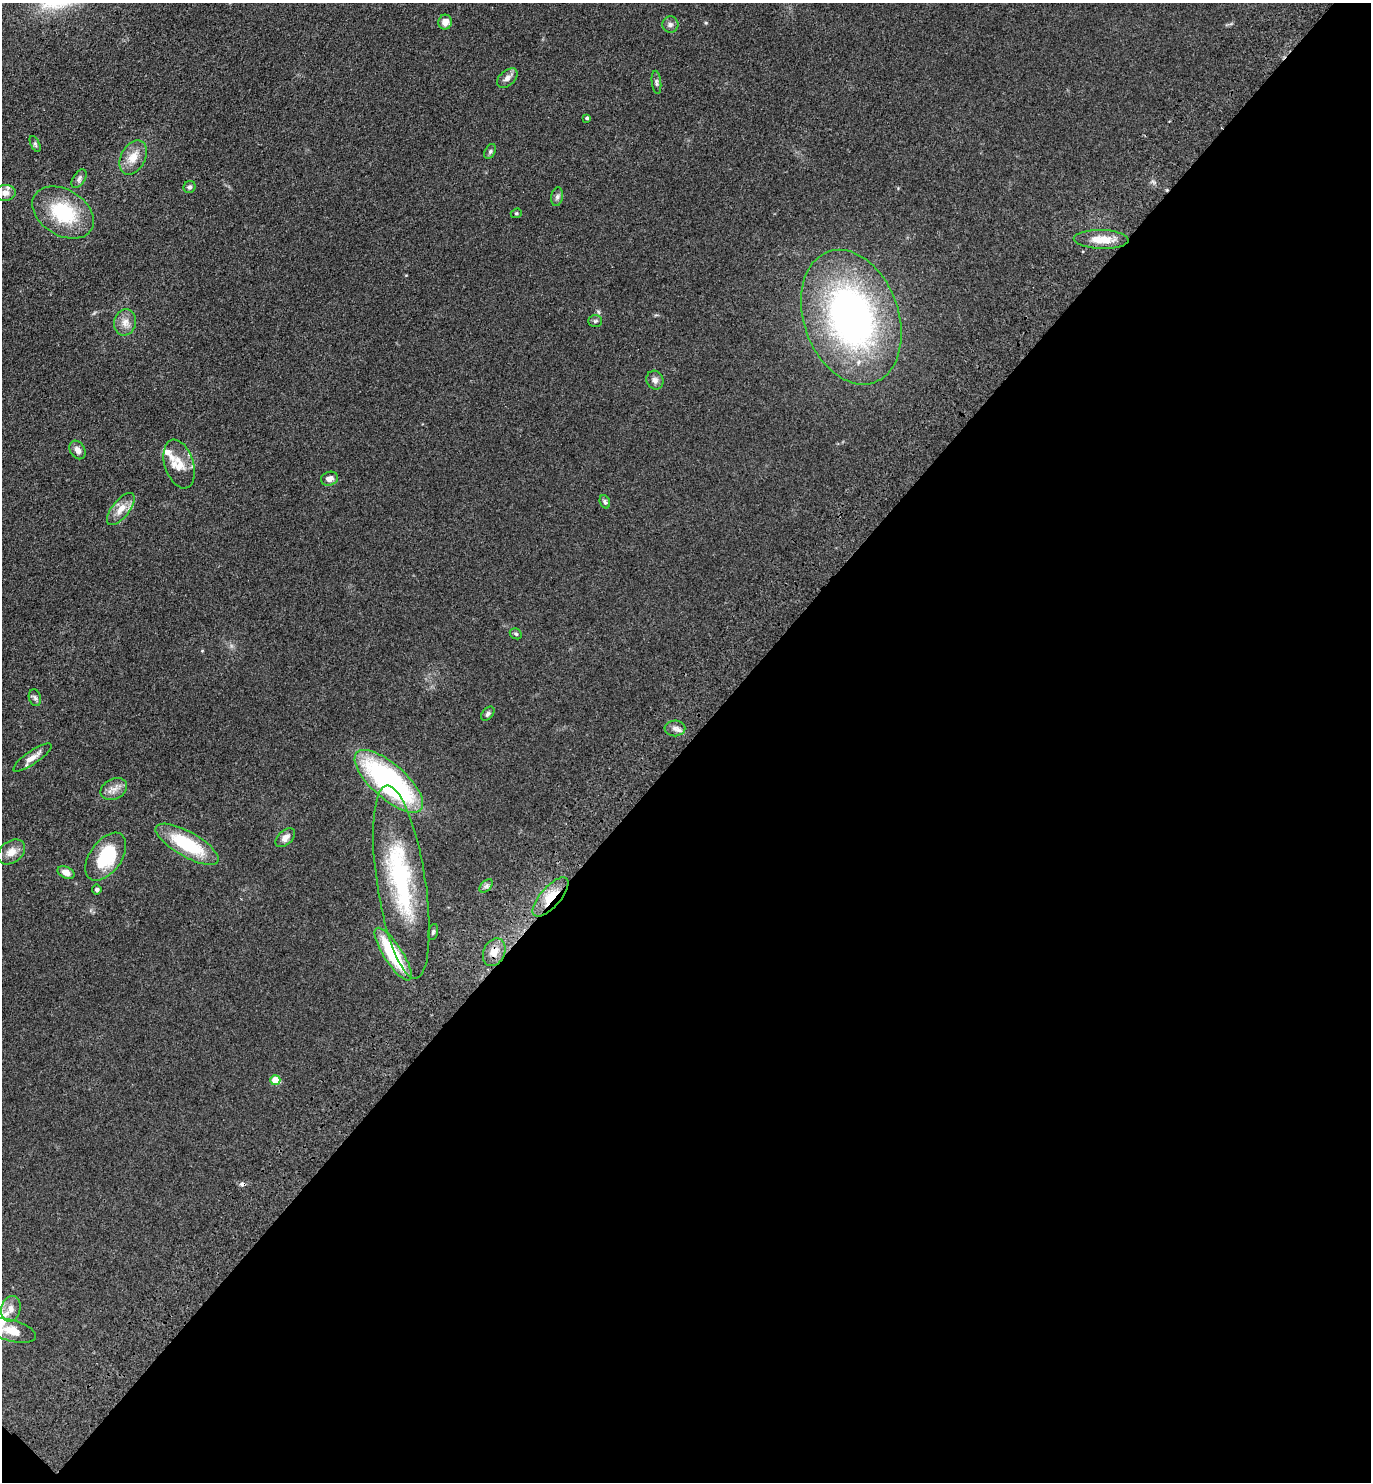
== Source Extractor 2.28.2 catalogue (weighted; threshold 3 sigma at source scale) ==
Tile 15 of 4 x 4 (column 3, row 4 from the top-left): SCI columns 3125-4493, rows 90-1569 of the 6108 x 6096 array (HDU 1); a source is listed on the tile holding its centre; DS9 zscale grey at full resolution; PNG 1373 x 1484 px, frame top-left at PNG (2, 3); each listed source drawn as its Kron ellipse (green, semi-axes under 4 px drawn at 4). Shown black and unused: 50% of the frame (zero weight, under 3 of 4 exposures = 6% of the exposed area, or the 3 px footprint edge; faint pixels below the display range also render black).
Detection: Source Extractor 2.28.2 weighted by HDU 2 'WHT'; one run over the whole footprint, this tile lists its part. Background 0.167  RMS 0.0091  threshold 0.0411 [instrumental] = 3 sigma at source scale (4.5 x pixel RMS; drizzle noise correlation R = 1.50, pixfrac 1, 0.05/0.05 arcsec/px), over >= 5 px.
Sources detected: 51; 1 cosmic-ray / hot-pixel residue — neither listed nor drawn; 4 inside a brighter listed object's ellipse — not listed separately; the other 46 listed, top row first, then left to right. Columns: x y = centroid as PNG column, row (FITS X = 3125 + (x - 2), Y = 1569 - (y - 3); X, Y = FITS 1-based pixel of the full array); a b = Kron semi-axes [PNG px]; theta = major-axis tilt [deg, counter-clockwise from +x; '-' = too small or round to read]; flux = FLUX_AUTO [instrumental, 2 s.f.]
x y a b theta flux
445 22 7 7 - 6.4
670 25 8 8 - 3.1
507 78 12 7 41 4.4
656 82 11 4 -83 2.4
587 118 3 3 - 1.6
35 144 9 4 -65 1.5
490 151 8 5 63 1.9
133 157 18 12 62 13
79 179 10 6 57 2.8
190 187 6 6 - 2.3
5 193 10 8 5 5.7
557 197 9 6 80 2.7
63 212 33 23 -31 55
516 213 6 4 20 1.3
1101 239 27 9 -2 17
851 317 69 47 -70 340
595 321 7 5 1 1.7
125 322 13 11 75 7.6
655 380 9 8 - 3.9
78 450 10 7 -59 5
179 464 25 14 -72 15
329 479 9 7 15 5.3
605 502 7 5 -69 1.9
121 509 19 8 51 11
516 634 6 5 - 1.5
35 698 8 6 -73 2.4
488 714 8 5 50 2.1
675 728 10 8 2 4.1
32 758 23 6 35 7.8
389 781 43 17 -42 180
114 789 14 10 28 6.9
285 838 11 7 42 5.6
187 844 35 12 -29 52
11 852 15 11 36 9
106 857 27 16 54 45
66 873 9 5 -26 5.9
401 882 98 24 -81 120
486 886 8 5 45 2.4
97 890 5 5 - 1.7
550 897 24 10 49 20
433 932 8 5 75 1.7
494 952 14 10 66 10
393 954 31 9 -57 60
275 1080 5 5 - 22
11 1309 13 9 78 6.9
12 1331 25 10 -16 18
Overlapping masked pixels (flux is a lower limit): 2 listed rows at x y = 550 897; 494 952
Isophote crosses this tile's border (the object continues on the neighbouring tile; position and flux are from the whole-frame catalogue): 1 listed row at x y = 12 1331